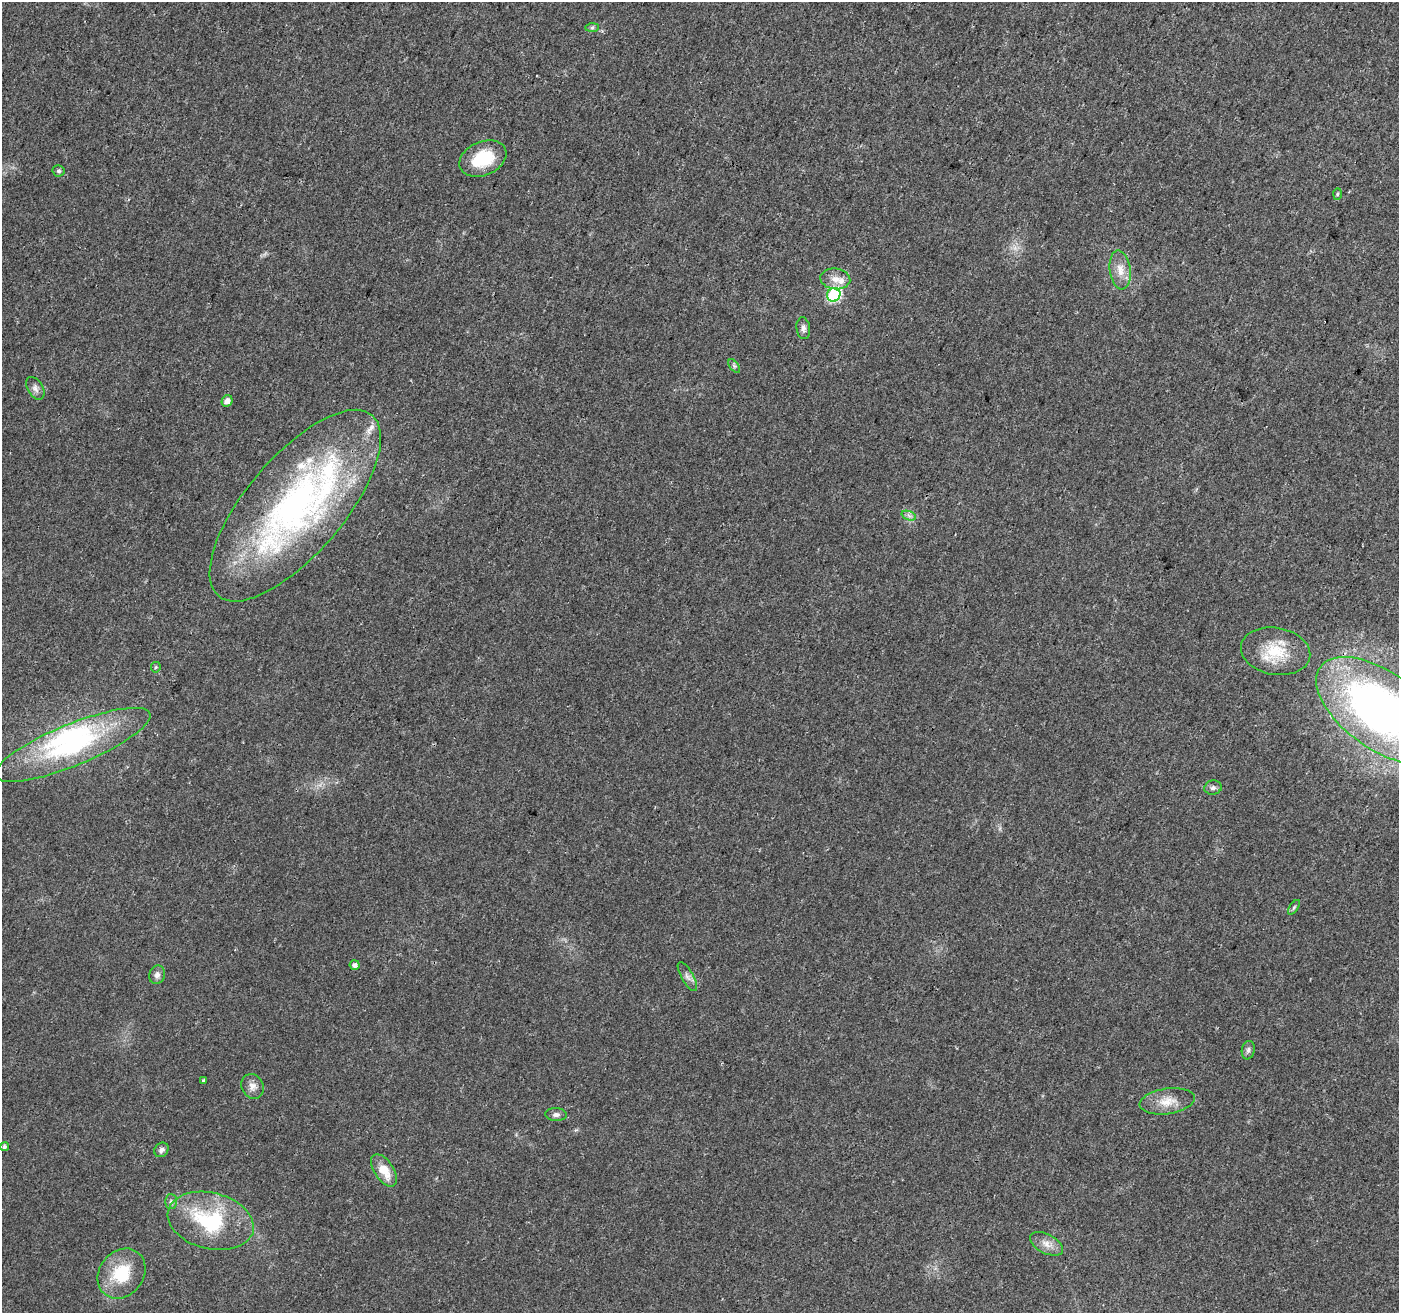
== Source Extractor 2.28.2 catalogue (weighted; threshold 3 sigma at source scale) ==
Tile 10 of 4 x 4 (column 2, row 3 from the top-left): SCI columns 1400-2796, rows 1524-2834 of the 5603 x 5731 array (HDU 1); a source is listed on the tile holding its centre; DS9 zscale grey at full resolution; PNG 1401 x 1315 px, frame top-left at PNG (2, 2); each listed source drawn as its Kron ellipse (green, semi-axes under 4 px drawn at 4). Shown black and unused: <1% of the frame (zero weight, under 3 of 4 exposures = <1% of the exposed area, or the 3 px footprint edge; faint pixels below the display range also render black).
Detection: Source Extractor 2.28.2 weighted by HDU 2 'WHT'; one run over the whole footprint, this tile lists its part. Background 0.0184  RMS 0.0034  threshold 0.0153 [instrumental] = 3 sigma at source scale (4.5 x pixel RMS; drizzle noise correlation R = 1.50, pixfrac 1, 0.0396/0.0396 arcsec/px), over >= 5 px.
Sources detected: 39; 1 inside a brighter object's white glare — neither listed nor drawn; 4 inside a brighter listed object's ellipse — not listed separately; the other 34 listed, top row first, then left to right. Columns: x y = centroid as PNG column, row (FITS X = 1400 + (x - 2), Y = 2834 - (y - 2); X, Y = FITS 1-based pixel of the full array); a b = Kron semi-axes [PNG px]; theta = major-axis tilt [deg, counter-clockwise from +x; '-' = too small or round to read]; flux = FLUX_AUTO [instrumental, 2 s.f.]
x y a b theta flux
592 28 7 4 1 0.59
483 159 24 16 24 13
59 171 6 6 - 0.78
1337 194 6 4 88 0.46
1120 270 19 10 -82 4.2
835 279 15 10 -6 3.5
834 295 7 6 - 46
803 328 11 7 -83 1.3
734 366 8 4 -54 0.68
35 388 12 7 -58 1.5
227 401 6 5 - 1.8
295 506 119 49 50 140
909 516 7 4 -20 0.97
1276 651 35 23 -10 14
156 667 5 5 - 0.5
1381 711 75 38 -36 190
73 745 83 20 22 47
1213 788 9 7 12 1.1
1294 907 8 4 55 0.64
355 965 5 5 - 1.5
157 975 9 8 - 1.5
687 977 16 6 -60 1.6
1248 1050 9 6 80 1.1
203 1080 4 3 - 0.4
252 1086 13 10 -63 2.3
1167 1101 28 13 8 5.8
556 1115 11 6 -3 1.3
4 1147 4 4 - 0.93
161 1150 8 6 47 1.2
384 1170 18 9 -57 6.2
171 1201 7 6 - 0.88
211 1221 44 28 -14 30
1047 1244 18 9 -27 3.1
121 1274 27 22 52 15
Isophote crosses this tile's border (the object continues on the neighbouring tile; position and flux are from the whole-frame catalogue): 1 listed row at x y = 1381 711